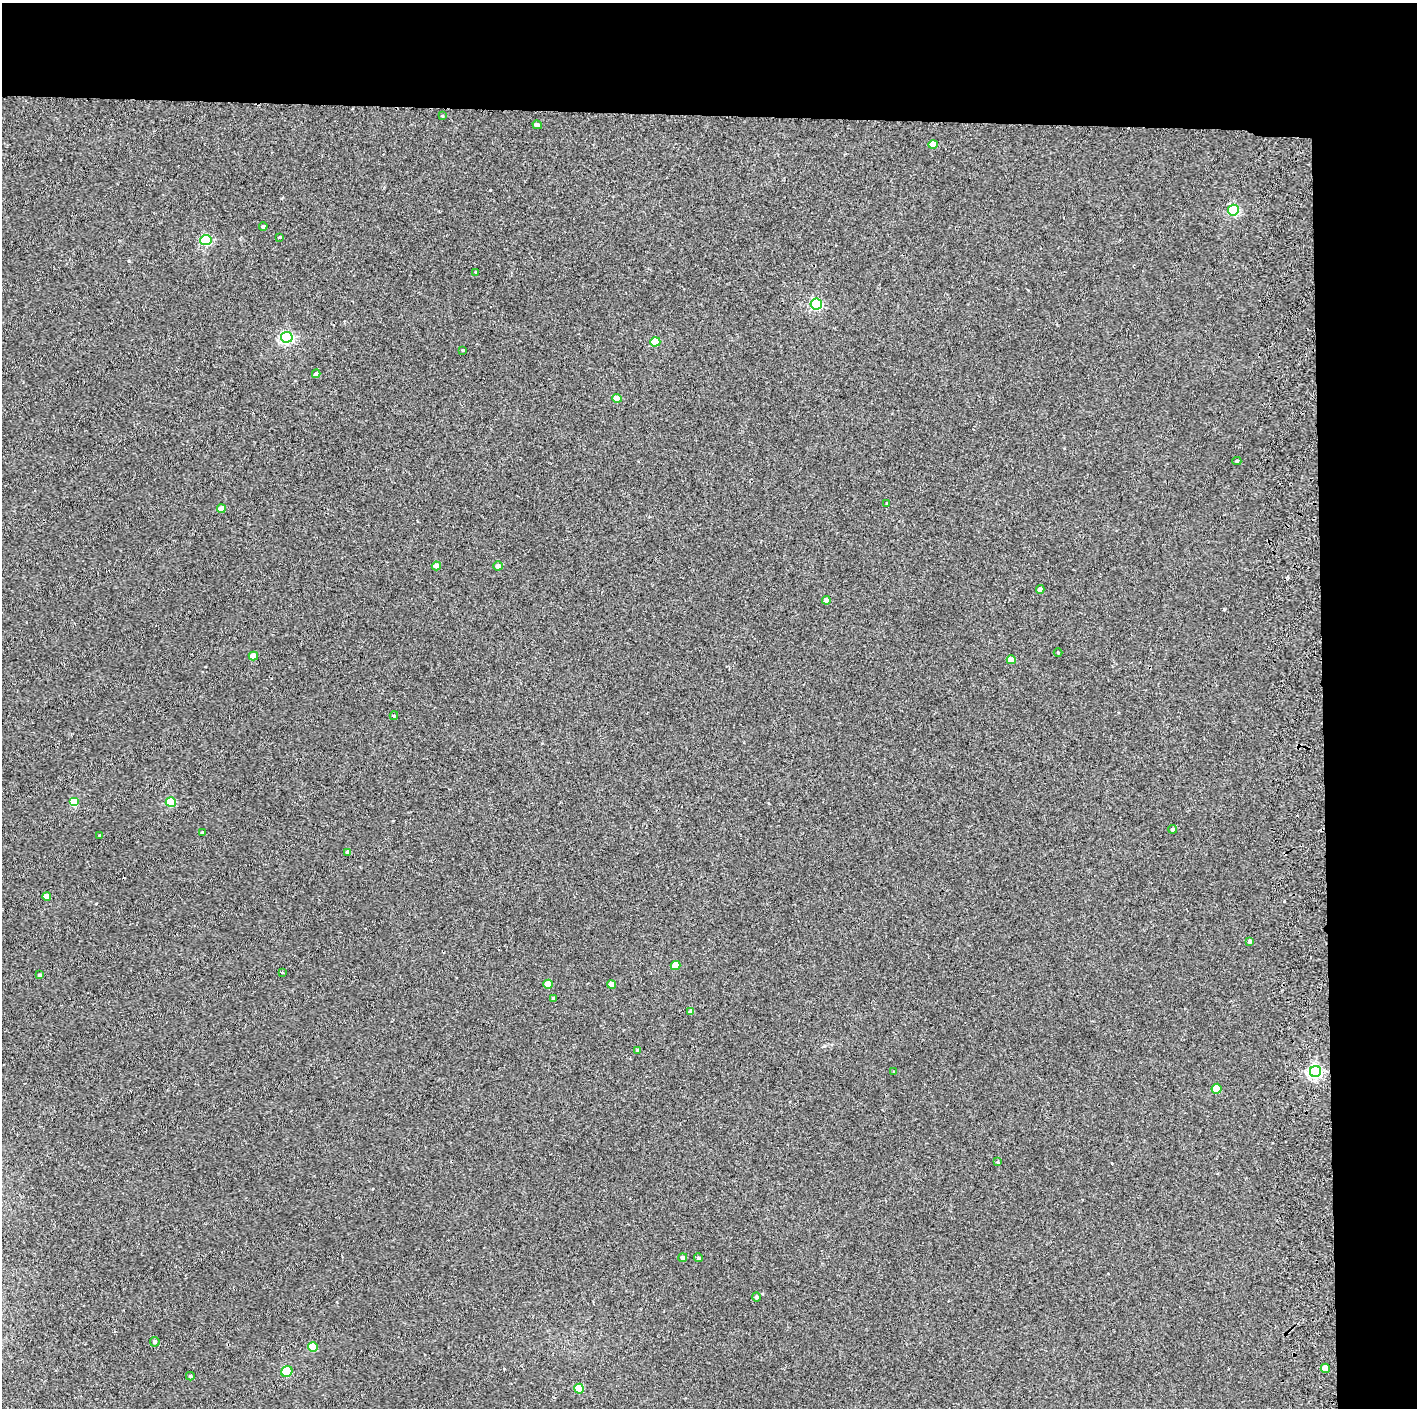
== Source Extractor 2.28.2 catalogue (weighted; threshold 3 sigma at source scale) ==
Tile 3 of 3 x 3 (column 3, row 1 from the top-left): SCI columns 2890-4304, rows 2817-4222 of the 4361 x 4228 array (HDU 1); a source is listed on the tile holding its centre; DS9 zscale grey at full resolution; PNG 1419 x 1410 px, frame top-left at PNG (2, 3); each listed source drawn as its Kron ellipse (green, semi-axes under 4 px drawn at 4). Shown black and unused: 14% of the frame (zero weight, under 2 of 3 exposures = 3% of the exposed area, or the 3 px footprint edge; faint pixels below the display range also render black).
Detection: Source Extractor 2.28.2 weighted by HDU 2 'WHT'; one run over the whole footprint, this tile lists its part. Background 0.0355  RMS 0.0063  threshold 0.0283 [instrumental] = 3 sigma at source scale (4.5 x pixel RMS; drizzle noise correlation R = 1.50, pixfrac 1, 0.05/0.05 arcsec/px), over >= 5 px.
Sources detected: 54; all 54 listed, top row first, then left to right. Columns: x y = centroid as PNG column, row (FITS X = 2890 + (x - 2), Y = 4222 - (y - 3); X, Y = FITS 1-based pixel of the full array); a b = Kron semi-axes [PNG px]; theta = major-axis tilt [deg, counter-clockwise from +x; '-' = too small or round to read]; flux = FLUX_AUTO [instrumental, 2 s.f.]
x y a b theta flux
442 116 4 2 - 0.42
537 125 5 4 - 1.7
933 145 5 4 - 7.6
1233 210 5 5 - 65
263 227 4 4 - 1.1
280 237 3 3 - 0.54
206 240 5 5 - 61
476 272 4 2 - 0.5
816 304 5 5 - 77
287 337 6 5 - 94
655 342 5 4 - 17
463 350 3 2 - 0.65
316 374 4 4 - 1.9
617 398 4 4 - 7.2
1237 461 4 4 - 0.9
887 503 2 2 - 0.43
221 508 4 4 - 6.8
436 566 4 4 - 2.8
498 566 5 4 - 2.2
1040 589 4 4 - 2.5
826 600 4 4 - 3
1058 653 4 3 - 0.51
253 656 5 4 - 6.1
1011 660 4 4 - 4.5
394 716 4 4 - 0.7
74 802 5 4 - 20
171 802 5 5 - 28
1173 829 4 4 - 1.7
202 832 4 3 - 0.57
100 836 3 3 - 0.6
348 852 4 4 - 3
47 896 4 4 - 6.6
1250 941 4 3 - 1.5
675 965 5 4 - 10
282 973 3 3 - 0.75
40 975 4 3 - 1.1
548 984 4 4 - 9
611 984 4 4 - 8.1
554 999 3 3 - 1.1
691 1011 4 4 - 3.1
638 1051 4 3 - 0.93
894 1072 4 4 - 0.65
1315 1072 5 5 - 120
1217 1089 5 5 - 18
998 1162 4 3 - 0.57
683 1258 4 4 - 2
699 1258 4 4 - 0.98
756 1297 5 4 - 1.4
155 1342 5 4 - 1.6
313 1347 5 5 - 20
1325 1368 4 4 - 7.8
287 1372 6 5 - 35
190 1376 4 4 - 0.97
579 1389 5 5 - 21
Unlisted compact peaks at least as high as the median listed source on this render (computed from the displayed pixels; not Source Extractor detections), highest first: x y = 1224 609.